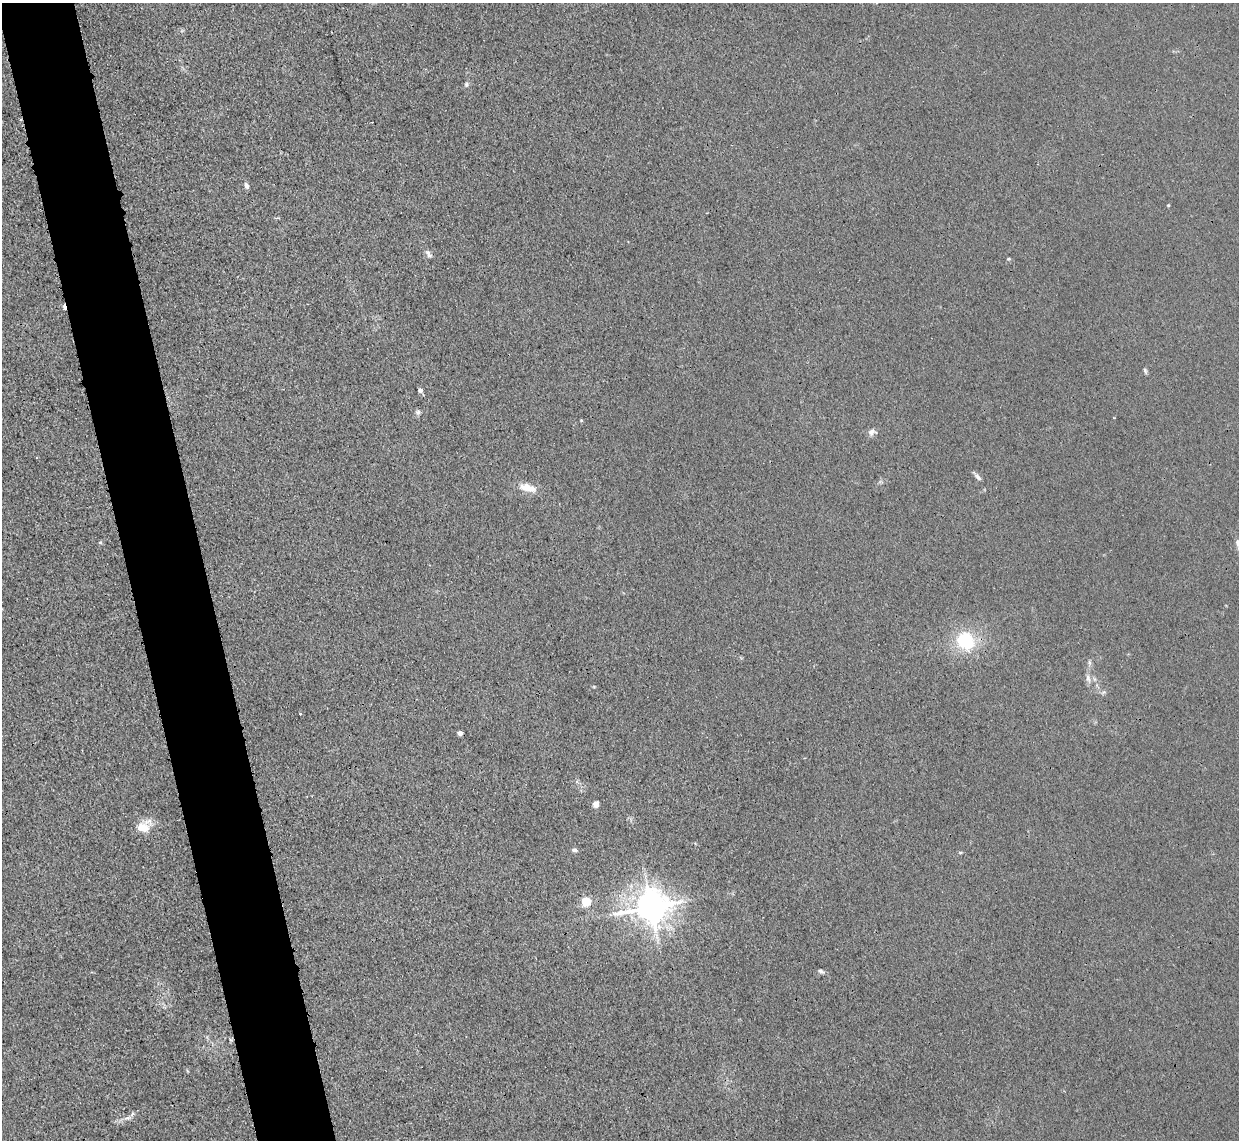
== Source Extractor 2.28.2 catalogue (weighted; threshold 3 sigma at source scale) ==
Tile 11 of 4 x 4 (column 3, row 3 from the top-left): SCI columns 2502-3738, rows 1293-2430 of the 5002 x 4979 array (HDU 1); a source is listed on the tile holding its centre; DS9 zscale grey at full resolution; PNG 1241 x 1142 px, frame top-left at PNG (2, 3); no overlay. Shown black and unused: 6% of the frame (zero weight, under 3 of 4 exposures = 3% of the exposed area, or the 3 px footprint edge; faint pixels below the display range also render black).
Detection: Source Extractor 2.28.2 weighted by HDU 2 'WHT'; one run over the whole footprint, this tile lists its part. Background 0.0232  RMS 0.004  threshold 0.018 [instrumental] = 3 sigma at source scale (4.5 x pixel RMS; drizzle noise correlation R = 1.50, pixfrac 1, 0.05/0.05 arcsec/px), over >= 5 px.
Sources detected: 32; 1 cosmic-ray / hot-pixel residue — not listed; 2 inside a brighter listed object's ellipse — not listed separately; the other 29 listed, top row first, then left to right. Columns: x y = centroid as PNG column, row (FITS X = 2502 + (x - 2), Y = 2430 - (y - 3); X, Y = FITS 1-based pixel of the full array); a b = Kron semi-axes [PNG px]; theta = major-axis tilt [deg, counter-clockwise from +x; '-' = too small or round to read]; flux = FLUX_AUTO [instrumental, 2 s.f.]
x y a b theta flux
466 84 7 5 -78 0.84
247 186 7 5 -67 1.6
1168 205 4 4 - 0.35
429 254 12 6 -59 1.5
1009 259 5 4 - 0.47
1145 371 8 4 -76 0.78
420 390 6 5 - 1.1
418 412 7 7 - 1.1
1114 418 2 2 - 0.36
581 420 4 4 - 0.42
872 432 10 8 13 1.8
977 476 12 5 -49 1.4
528 488 24 10 -15 5.5
100 542 5 4 - 0.57
1237 542 10 6 84 1.4
966 641 22 18 -54 21
1089 662 7 4 -89 0.81
1088 678 12 6 -75 1.8
1103 692 8 3 44 0.62
300 714 3 3 - 0.74
460 733 4 4 - 2.9
596 804 6 6 - 2.4
140 827 16 12 58 4.7
574 850 6 5 - 1.1
960 852 6 4 0 0.47
586 901 5 5 - 26
651 907 11 9 13 890
821 971 9 5 -18 1
128 1118 10 4 13 1.3
Isophote crosses this tile's border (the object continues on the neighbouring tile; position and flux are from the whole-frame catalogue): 1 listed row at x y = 1237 542